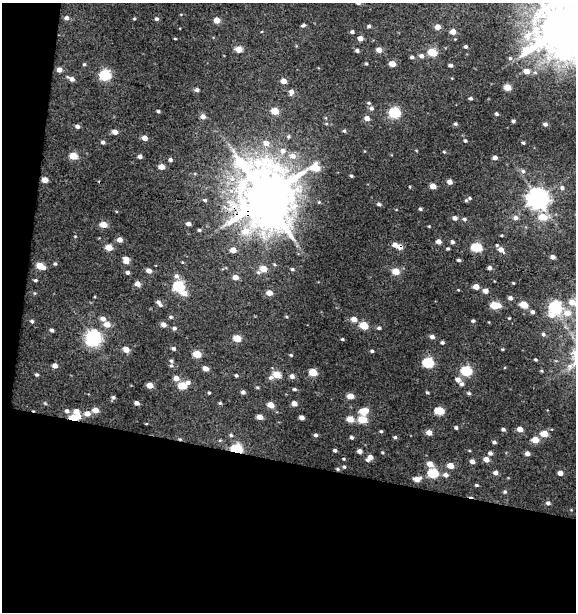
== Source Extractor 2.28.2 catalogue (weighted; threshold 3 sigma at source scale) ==
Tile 3 of 2 x 2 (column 1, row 2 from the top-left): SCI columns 60-633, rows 1-610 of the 1264 x 1219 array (HDU 1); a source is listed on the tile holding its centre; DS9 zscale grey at full resolution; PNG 578 x 614 px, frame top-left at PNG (2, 3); no overlay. Shown black and unused: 28% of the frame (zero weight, under 3 of 4 exposures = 1% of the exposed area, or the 3 px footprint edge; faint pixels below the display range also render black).
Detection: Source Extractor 2.28.2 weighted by HDU 2 'WHT'; one run over the whole footprint, this tile lists its part. Background 0.0139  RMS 0.0066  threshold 0.0295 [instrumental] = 3 sigma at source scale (4.5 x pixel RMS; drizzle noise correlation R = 1.50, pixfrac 1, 0.0396/0.0396 arcsec/px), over >= 5 px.
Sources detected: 231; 1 cosmic-ray / hot-pixel residue — not listed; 4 inside a brighter listed object's ellipse — not listed separately; the other 226 listed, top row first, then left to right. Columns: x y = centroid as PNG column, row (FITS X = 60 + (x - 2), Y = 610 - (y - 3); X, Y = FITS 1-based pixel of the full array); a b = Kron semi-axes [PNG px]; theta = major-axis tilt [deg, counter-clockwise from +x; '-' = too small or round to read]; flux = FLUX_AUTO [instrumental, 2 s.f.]
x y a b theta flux
358 3 5 4 - 1.5
66 18 6 6 - 2
134 19 4 4 - 0.66
156 19 5 4 - 1.4
217 20 4 4 - 7.7
303 25 6 4 26 1.1
369 26 4 4 - 1.3
438 27 5 5 - 4.4
560 29 8 7 - 3400
352 32 4 3 - 1.4
453 32 5 4 - 5.7
360 38 4 4 - 4.7
175 39 3 2 - 0.53
465 47 4 4 - 1.2
239 49 5 4 - 9.3
357 50 4 4 - 1.6
379 50 5 5 - 4.8
432 52 5 5 - 22
421 56 6 5 - 2.5
412 57 5 4 - 1.4
510 58 5 5 - 1.2
84 64 4 4 - 0.79
366 64 4 3 - 0.79
392 64 5 4 - 7.8
450 65 4 3 - 1.5
59 69 4 4 - 4.2
526 71 5 5 - 6.5
105 75 6 5 - 60
71 79 6 4 -27 3.5
283 81 5 4 - 5.6
507 87 5 4 - 10
197 90 5 4 - 2
291 92 7 5 79 2.9
471 98 4 4 - 1.2
368 103 6 4 -20 0.91
371 108 6 5 - 1.6
158 111 4 3 - 1
275 111 5 4 - 13
394 113 6 5 - 62
496 114 4 3 - 1.2
203 116 6 5 - 3.1
367 118 5 5 - 3.8
513 121 4 3 - 1.4
326 124 5 3 - 0.72
455 124 5 4 - 1
545 124 5 5 - 1.9
77 126 5 4 - 2
344 131 4 4 - 0.99
115 132 5 4 - 4
288 136 6 5 - 1.2
144 138 4 4 - 4.9
465 141 4 4 - 1
103 142 5 4 - 1.5
266 143 7 7 - 5.1
523 143 4 3 - 0.91
283 151 8 7 - 4.2
444 152 4 4 - 0.62
73 156 5 4 - 15
140 156 4 4 - 2
293 156 9 7 -13 5.1
495 158 4 4 - 3
170 160 5 4 - 1.6
161 167 4 4 - 6.8
523 171 6 5 - 1.8
351 176 4 3 - 0.87
45 180 5 4 - 5.3
449 182 5 4 - 3.5
433 186 4 4 - 7.4
562 188 6 6 - 1.9
265 197 21 19 52 4200
470 198 6 5 - 1.3
537 198 8 7 - 480
205 200 5 4 - 1.1
379 204 5 4 - 1.5
420 209 4 4 - 1
542 217 7 6 - 13
455 218 5 4 - 2.7
515 218 7 5 -1 2.6
464 219 6 4 -3 1.2
188 224 4 4 - 2.7
104 225 5 4 - 9.6
199 230 5 4 - 0.99
75 236 4 3 - 0.5
120 240 4 4 - 4.8
438 242 5 4 - 3.8
452 242 4 4 - 1.3
395 245 5 4 - 3.4
109 247 5 4 - 10
400 247 5 5 - 5
477 247 7 5 -4 36
448 248 4 3 - 0.96
233 250 5 4 - 6.3
501 250 6 5 - 4
552 257 4 4 - 2.8
126 260 7 5 -84 6.2
459 260 4 3 - 1.2
55 264 4 4 - 0.89
40 266 7 4 -28 14
489 268 4 4 - 2.1
263 269 5 5 - 10
292 269 5 4 - 0.93
149 271 5 4 - 3.7
395 271 5 5 - 11
128 272 5 4 - 1.4
258 272 6 5 - 1.3
176 276 7 6 - 2.6
235 277 5 4 - 6
35 280 4 3 - 1
513 283 3 3 - 0.56
137 284 5 4 - 4.2
179 286 6 5 - 58
476 287 5 4 - 5.9
485 291 5 5 - 3.8
35 293 5 4 - 0.7
184 293 7 6 - 5.4
269 293 5 4 - 6.1
510 298 5 4 - 2
572 302 8 6 -30 7.1
159 303 9 4 -52 2.5
495 305 7 5 -2 18
524 305 5 4 - 13
555 307 6 6 - 100
532 312 5 4 - 1.7
567 313 10 9 - 7.1
551 315 8 7 - 4.5
171 317 5 4 - 1.1
509 318 3 3 - 0.51
103 319 6 6 - 3.3
354 319 5 5 - 5.3
32 321 5 5 - 0.96
473 321 4 4 - 1
107 324 6 5 - 5.8
163 325 5 4 - 3.6
364 325 5 4 - 19
174 328 5 5 - 1.3
379 328 5 4 - 1.3
52 330 4 4 - 1.5
543 334 6 5 - 1.4
432 337 5 4 - 2.3
93 338 6 6 - 200
237 338 5 4 - 14
342 339 4 3 - 0.82
442 342 4 4 - 1.2
173 348 5 4 - 1.4
126 349 5 4 - 6.3
503 349 4 3 - 0.6
372 351 4 3 - 1.1
197 354 5 4 - 17
291 355 5 4 - 0.77
536 359 4 4 - 0.82
171 361 5 4 - 1.1
428 362 6 5 - 54
55 365 4 4 - 3.8
205 368 5 4 - 4.5
466 371 6 5 - 49
313 372 5 4 - 18
37 374 4 4 - 1.1
277 374 5 5 - 14
236 375 4 3 - 0.98
292 376 5 5 - 2.6
270 377 7 6 - 2.1
176 378 5 5 - 4.8
458 379 7 6 - 3.6
188 382 6 6 - 2
150 385 5 4 - 7.9
182 386 5 5 - 19
257 387 5 4 - 0.79
294 389 5 4 - 1.1
243 392 4 4 - 2.1
209 393 4 3 - 0.74
427 393 4 3 - 0.83
469 393 5 4 - 0.95
350 396 5 4 - 7
113 397 5 5 - 1.3
45 403 5 4 - 0.73
137 403 4 4 - 3.2
220 403 5 4 - 0.86
294 403 4 4 - 4.9
270 405 5 5 - 6.9
95 410 5 4 - 7.6
67 411 6 5 - 2
363 411 8 5 14 13
439 411 5 5 - 26
87 413 6 5 - 5.2
78 416 9 9 - 13
260 417 5 4 - 5.5
301 417 4 4 - 3.1
73 418 5 3 - 20
350 419 5 4 - 11
362 419 5 5 - 18
146 424 4 2 - 0.51
456 428 4 4 - 1.1
503 429 4 4 - 1.4
520 429 4 4 - 5.7
381 431 4 3 - 0.81
429 432 5 4 - 4.7
544 433 5 4 - 11
231 435 5 5 - 1
316 435 5 4 - 1.4
352 437 4 4 - 1.4
395 437 5 4 - 1
220 440 6 3 18 0.72
535 440 5 4 - 11
494 442 4 4 - 1.3
237 449 6 5 - 62
335 450 4 3 - 1.3
359 451 4 4 - 2.6
382 452 4 3 - 0.64
490 453 5 5 - 1.9
527 453 4 4 - 3.3
370 458 7 5 45 4.7
343 459 4 3 - 0.62
486 459 5 4 - 5.6
472 461 4 4 - 3.1
430 464 6 5 - 5.9
450 465 5 4 - 7.9
344 467 4 4 - 0.86
338 469 5 3 - 0.87
433 473 6 5 - 45
496 473 5 4 - 2.8
560 473 4 4 - 4.2
445 475 6 5 - 2.6
417 479 7 5 12 4.9
476 485 5 3 - 0.95
505 492 5 5 - 1
548 503 5 5 - 1.6
Overlapping masked pixels (flux is a lower limit): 6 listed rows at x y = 265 197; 400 247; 78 416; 73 418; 237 449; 338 469
Isophote crosses this tile's border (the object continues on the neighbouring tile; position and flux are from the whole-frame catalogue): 2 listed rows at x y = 358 3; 572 302